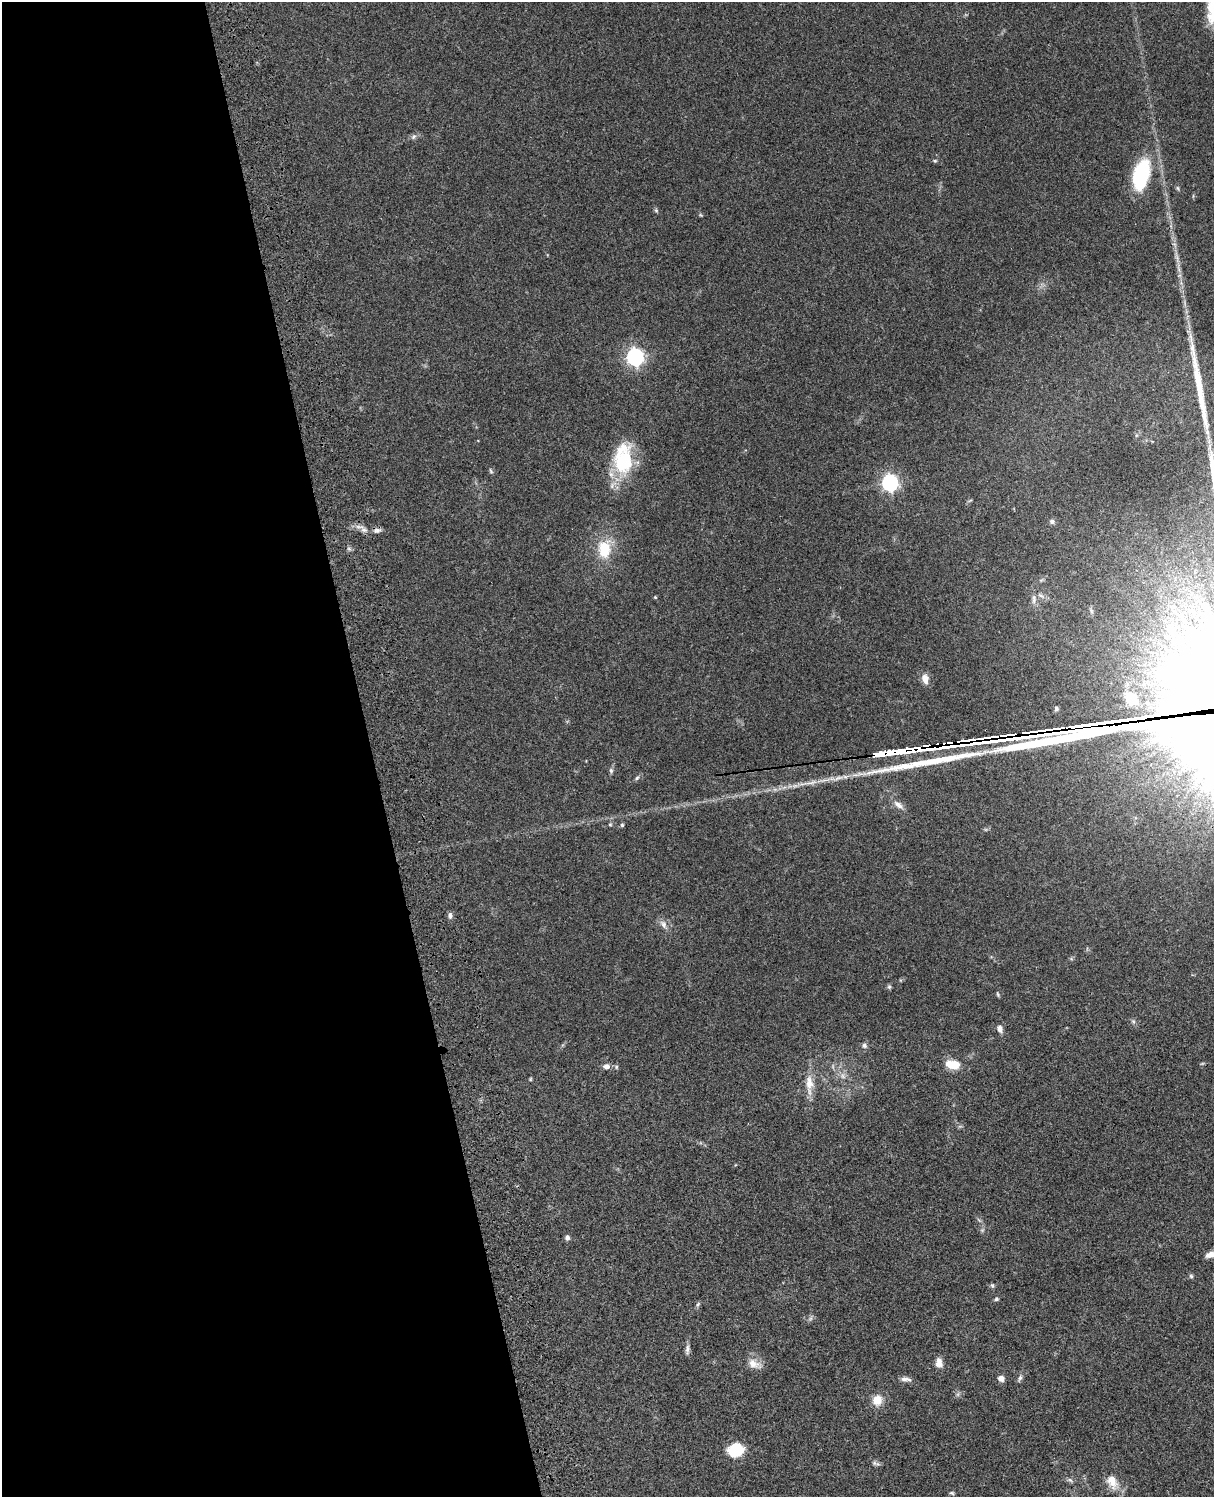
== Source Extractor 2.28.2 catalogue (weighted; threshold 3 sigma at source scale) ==
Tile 5 of 4 x 3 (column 1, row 2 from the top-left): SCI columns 121-1332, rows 1773-3267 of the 5088 x 4927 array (HDU 1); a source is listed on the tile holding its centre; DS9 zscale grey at full resolution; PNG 1216 x 1499 px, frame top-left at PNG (2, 2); no overlay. Shown black and unused: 31% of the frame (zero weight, under 3 of 4 exposures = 6% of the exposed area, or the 3 px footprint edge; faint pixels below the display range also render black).
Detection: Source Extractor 2.28.2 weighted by HDU 2 'WHT'; one run over the whole footprint, this tile lists its part. Background 0.077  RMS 0.0059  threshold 0.0263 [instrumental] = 3 sigma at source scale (4.5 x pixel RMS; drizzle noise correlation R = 1.50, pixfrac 1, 0.05/0.05 arcsec/px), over >= 5 px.
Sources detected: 64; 5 long thin detections or spike segments (spike, bleed or trail) — not listed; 1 inside a brighter listed object's ellipse — not listed separately; the other 58 listed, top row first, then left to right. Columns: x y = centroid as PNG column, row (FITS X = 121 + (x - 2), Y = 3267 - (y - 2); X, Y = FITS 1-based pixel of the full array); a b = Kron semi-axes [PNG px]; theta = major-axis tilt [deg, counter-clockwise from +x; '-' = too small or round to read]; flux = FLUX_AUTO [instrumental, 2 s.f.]
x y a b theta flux
1213 11 32 13 -84 20
414 137 7 6 - 1.5
935 161 5 4 - 0.71
1141 175 36 18 75 41
1178 188 6 4 -88 0.81
656 210 6 5 - 0.8
635 357 7 7 - 200
623 459 40 23 88 36
491 471 7 4 -61 0.89
890 483 7 6 - 170
1052 521 7 6 - 1.5
377 530 10 6 -4 2.1
349 549 7 4 -19 1
604 549 20 14 88 18
655 597 4 4 - 0.54
1034 599 13 5 83 2.2
925 679 12 8 -76 4
1131 698 20 13 -42 12
1056 708 6 5 - 0.98
948 745 21 3 6 1600
611 770 7 5 -71 1.1
637 778 6 5 - 1
810 783 25 5 10 6
899 805 16 7 -37 3.6
610 824 5 3 - 0.62
622 825 5 5 - 0.87
450 915 8 6 -82 1.9
663 924 13 8 -59 3.3
889 987 6 5 - 0.97
998 994 7 4 -71 0.74
1133 1021 6 4 -45 1
1000 1029 10 7 -75 2.6
864 1046 7 7 - 1.5
952 1064 17 9 -10 9.8
606 1066 9 7 7 2.6
616 1067 6 5 - 0.96
843 1076 8 6 -47 1.9
530 1079 5 4 - 0.59
809 1083 22 11 -88 7.9
567 1238 6 6 - 1.6
1210 1254 10 6 18 4
1191 1276 5 5 - 0.95
992 1285 6 5 - 1
996 1299 6 5 - 0.97
698 1304 8 4 54 0.96
811 1318 7 4 71 1.1
687 1349 14 5 86 2.1
939 1363 12 9 -85 3.6
754 1364 20 10 -22 5.6
1001 1378 6 5 - 3.2
1020 1378 8 5 69 1.5
904 1379 11 6 -6 2.5
877 1400 11 11 - 7.3
735 1450 17 13 13 17
874 1463 8 6 -37 1.4
1070 1480 8 5 -25 1.4
1112 1481 21 12 -67 8.4
952 1493 6 4 -13 0.82
Overlapping masked pixels (flux is a lower limit): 2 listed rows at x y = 377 530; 948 745
Isophote crosses this tile's border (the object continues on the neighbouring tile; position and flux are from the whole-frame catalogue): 2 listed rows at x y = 1213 11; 1210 1254